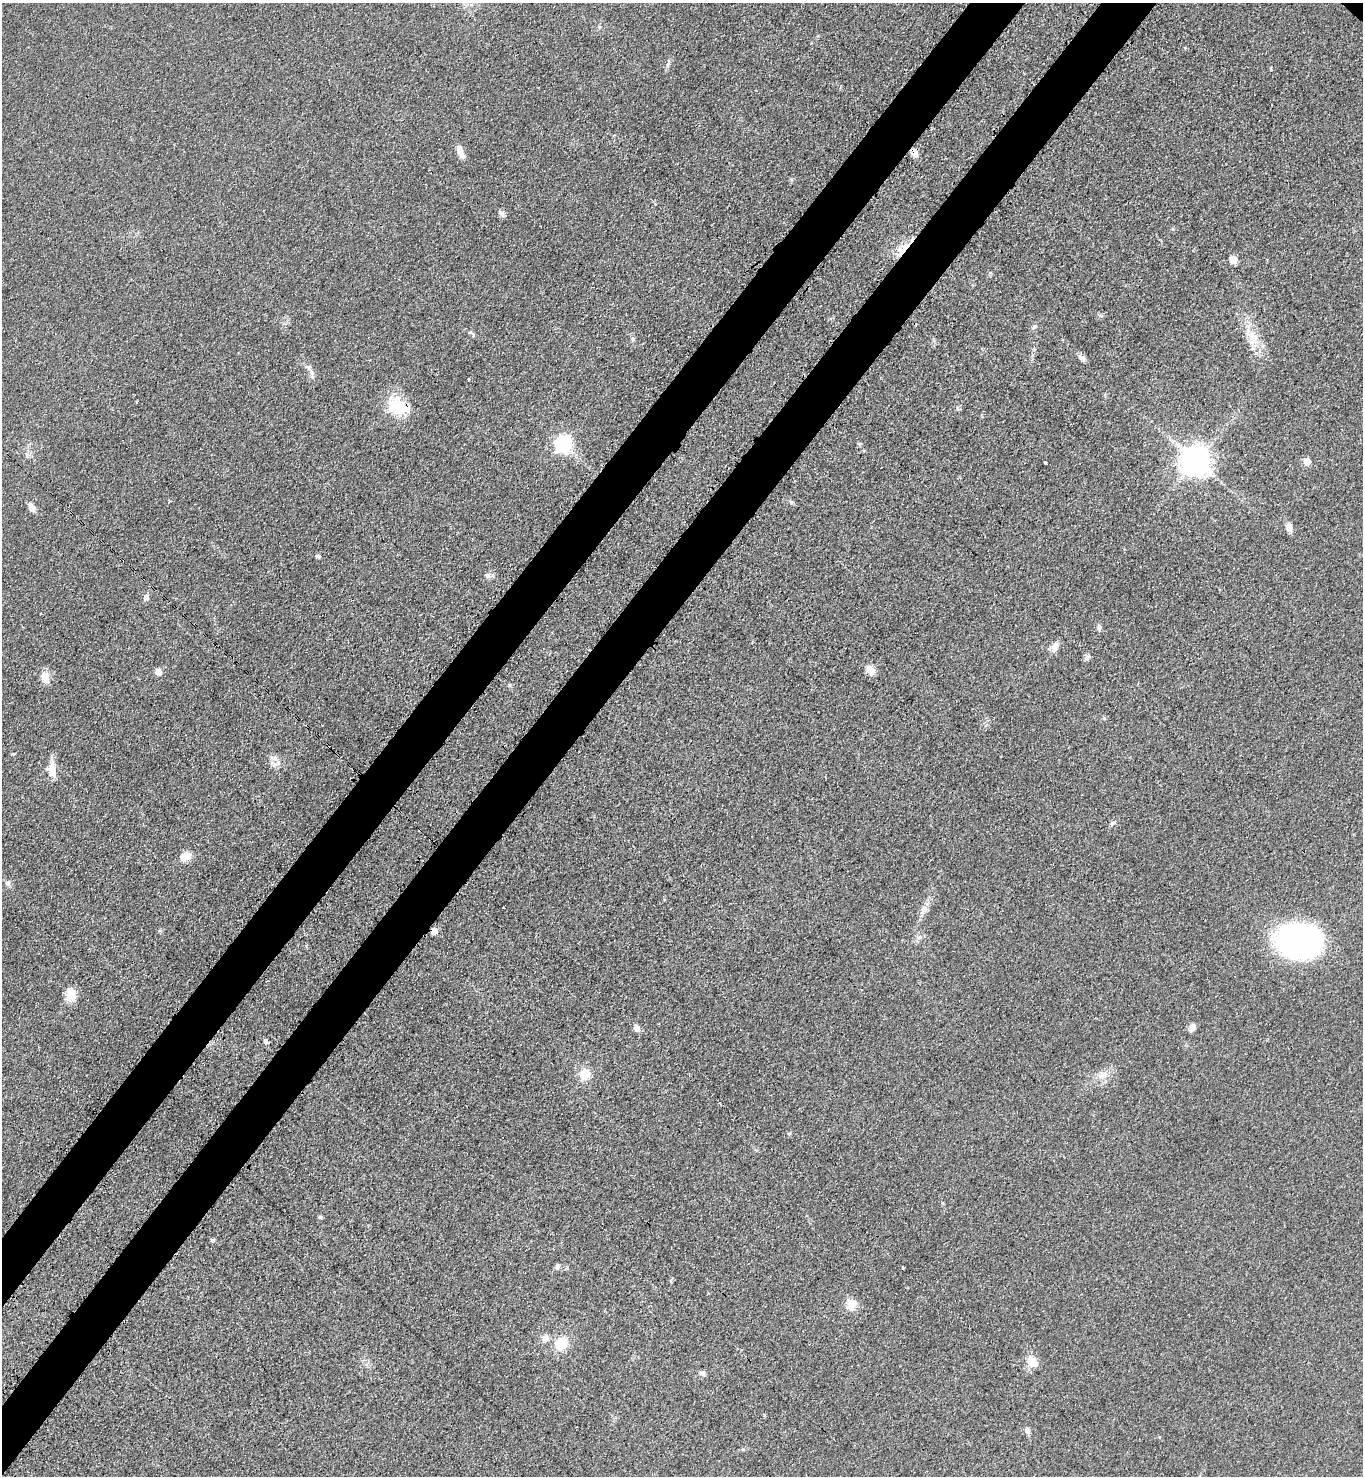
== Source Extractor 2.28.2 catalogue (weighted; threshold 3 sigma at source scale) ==
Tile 7 of 4 x 4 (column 3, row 2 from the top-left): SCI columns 3095-4455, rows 3017-4490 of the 6048 x 6031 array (HDU 1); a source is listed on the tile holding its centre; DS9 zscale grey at full resolution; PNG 1365 x 1478 px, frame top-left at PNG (2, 3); no overlay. Shown black and unused: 7% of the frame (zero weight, under 3 of 4 exposures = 7% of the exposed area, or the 3 px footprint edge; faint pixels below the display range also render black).
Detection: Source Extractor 2.28.2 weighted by HDU 2 'WHT'; one run over the whole footprint, this tile lists its part. Background 0.0644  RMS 0.0073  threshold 0.0327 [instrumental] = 3 sigma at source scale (4.5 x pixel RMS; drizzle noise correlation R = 1.50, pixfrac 1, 0.05/0.05 arcsec/px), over >= 5 px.
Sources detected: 55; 1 cosmic-ray / hot-pixel residue — not listed; the other 54 listed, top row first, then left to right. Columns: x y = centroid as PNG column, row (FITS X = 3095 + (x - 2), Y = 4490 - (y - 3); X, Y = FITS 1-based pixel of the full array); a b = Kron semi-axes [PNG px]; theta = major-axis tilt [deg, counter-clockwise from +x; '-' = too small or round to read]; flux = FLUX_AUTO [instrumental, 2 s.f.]
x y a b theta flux
668 64 9 5 62 1.9
460 152 15 7 -65 6
914 153 10 7 15 3.3
501 213 10 7 -46 2.3
904 248 22 7 48 10
1233 260 5 5 - 17
1101 316 7 3 -19 1
1034 327 7 4 38 1.5
1252 337 23 11 -67 14
1082 358 12 6 -50 2.7
308 367 10 7 -41 2.8
468 379 3 2 - 1
136 402 3 2 - 0.73
398 406 30 21 -22 23
957 408 6 3 -72 0.98
563 444 7 7 - 200
859 444 6 4 -22 1.1
1196 461 9 9 - 1100
1307 461 5 5 - 12
1045 462 3 3 - 3.1
791 502 6 5 - 1.3
31 507 12 6 -64 4
1289 528 12 7 -62 3.9
317 556 6 4 -4 1.4
487 575 6 4 -18 1.3
146 597 9 7 47 2.4
1099 628 8 6 -89 1.9
1055 647 13 8 75 4.7
1087 658 6 6 - 1.9
870 670 10 7 -45 7.6
158 672 9 8 - 3.4
45 677 14 9 -78 7.9
52 769 25 8 -87 7.4
1112 823 8 4 26 1.5
185 856 14 10 34 7.4
8 883 8 7 - 2.1
924 908 8 4 36 2.4
434 931 5 4 - 10
1299 942 46 33 -6 170
71 995 16 11 -87 9.4
1193 1027 11 7 74 3.5
636 1028 8 6 -42 4.1
266 1042 9 5 -46 1.5
585 1075 11 10 - 12
1102 1075 17 9 25 7.1
320 1217 5 5 - 0.96
213 1240 5 5 - 1.4
558 1267 8 6 58 1.8
852 1304 16 11 74 7.7
545 1339 8 8 - 4.1
561 1344 15 12 47 15
1032 1362 17 11 -36 8
702 1373 8 6 -15 2
1027 1431 8 7 - 2.4
Overlapping masked pixels (flux is a lower limit): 4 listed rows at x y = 914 153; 904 248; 398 406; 434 931
Unlisted compact peaks at least as high as the median listed source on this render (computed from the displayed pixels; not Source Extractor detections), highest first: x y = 633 339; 743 1449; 509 685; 903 1268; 1104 718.